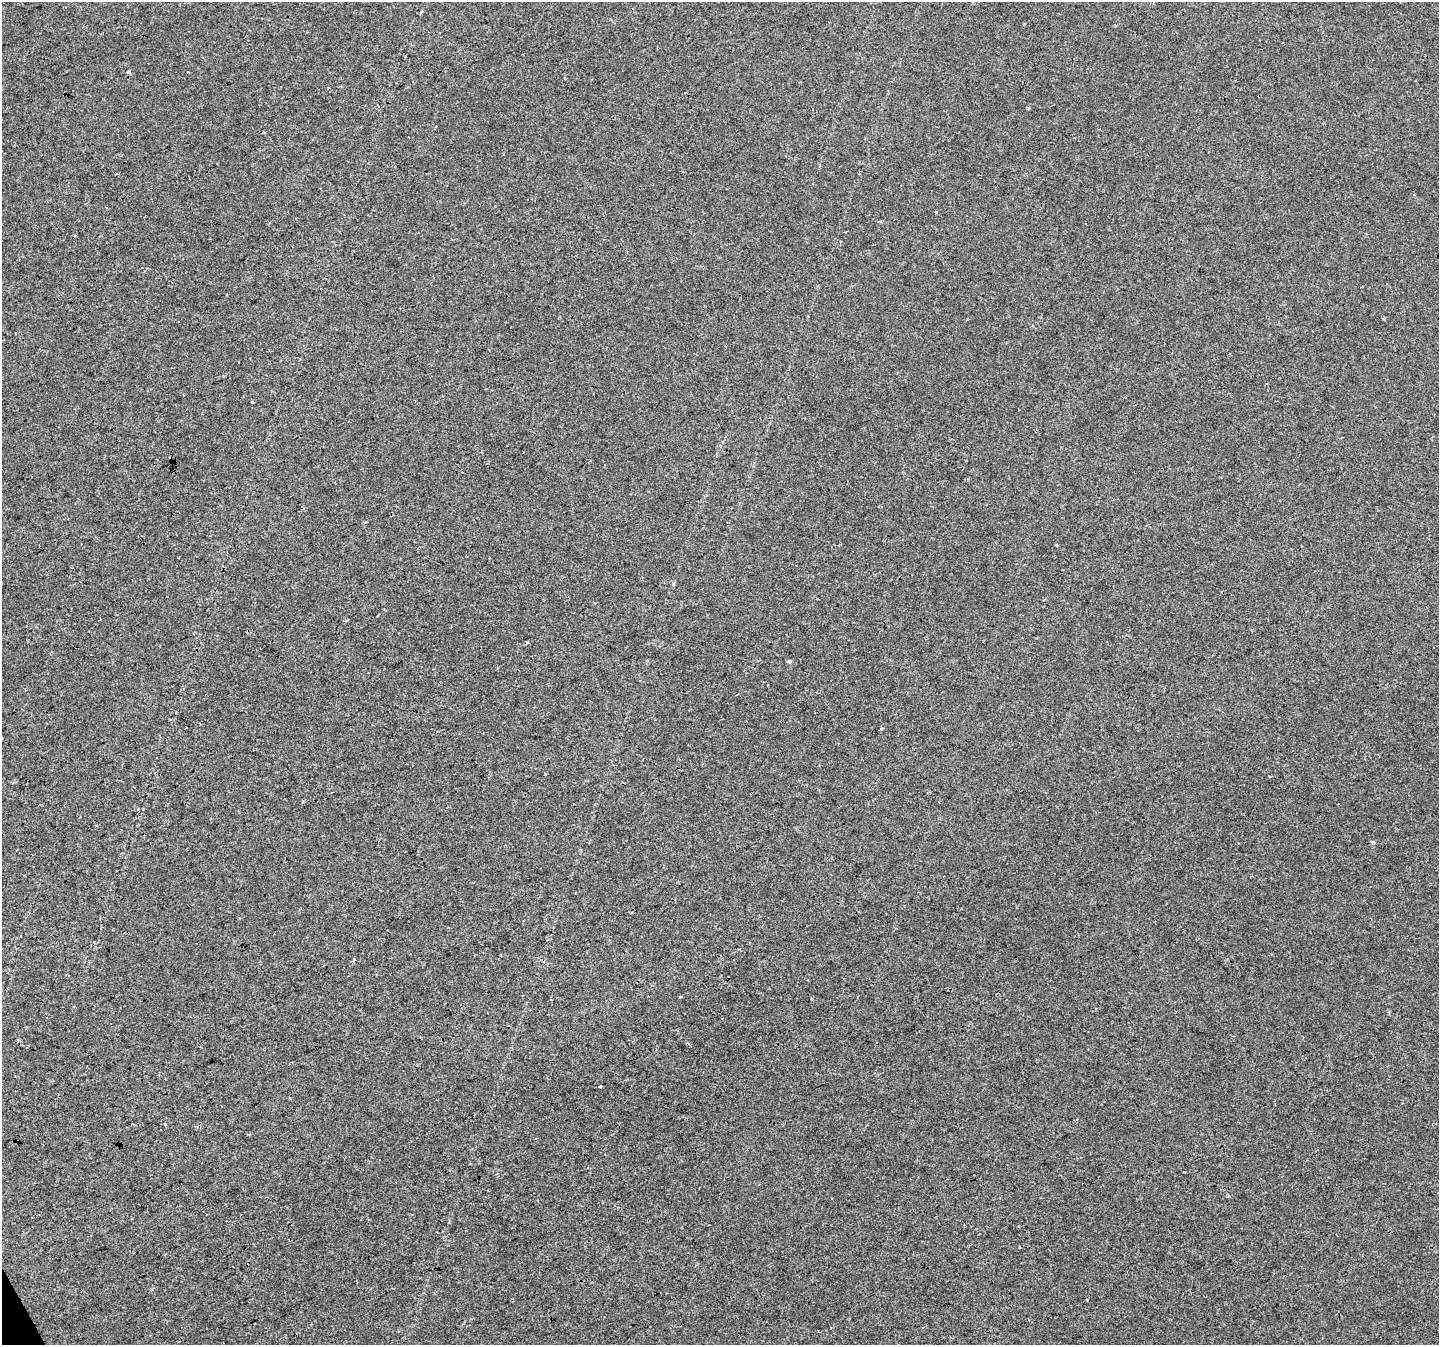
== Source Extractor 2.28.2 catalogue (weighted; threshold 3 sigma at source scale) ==
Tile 7 of 4 x 4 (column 3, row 2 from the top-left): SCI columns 2874-4310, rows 2786-4128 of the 5750 x 5629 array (HDU 1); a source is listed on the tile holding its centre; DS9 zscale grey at full resolution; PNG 1441 x 1347 px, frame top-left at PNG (2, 2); no overlay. Shown black and unused: <1% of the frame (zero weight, under 3 of 4 exposures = <1% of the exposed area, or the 3 px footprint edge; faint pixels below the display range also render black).
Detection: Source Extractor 2.28.2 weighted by HDU 2 'WHT'; one run over the whole footprint, this tile lists its part. Background 0.00784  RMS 0.0018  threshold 0.00832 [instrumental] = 3 sigma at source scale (4.5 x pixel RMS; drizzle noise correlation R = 1.50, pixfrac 1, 0.0396/0.0396 arcsec/px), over >= 5 px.
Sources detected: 13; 2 cosmic-ray / hot-pixel residue — not listed; the other 11 listed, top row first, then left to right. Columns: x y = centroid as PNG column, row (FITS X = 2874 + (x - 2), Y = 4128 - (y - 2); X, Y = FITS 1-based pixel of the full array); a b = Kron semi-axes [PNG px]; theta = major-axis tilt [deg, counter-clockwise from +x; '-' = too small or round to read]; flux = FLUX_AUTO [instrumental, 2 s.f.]
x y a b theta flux
129 72 5 4 - 0.27
936 211 3 3 - 0.68
252 402 3 2 - 0.18
789 661 4 3 - 0.56
881 728 3 3 - 0.68
545 774 3 3 - 0.62
681 997 4 2 - 0.19
600 1086 3 2 - 0.27
290 1098 3 3 - 0.2
165 1124 3 3 - 0.19
1228 1196 4 3 - 0.18
Unlisted compact peaks at least as high as the median listed source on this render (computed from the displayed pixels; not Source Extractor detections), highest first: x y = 1373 842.